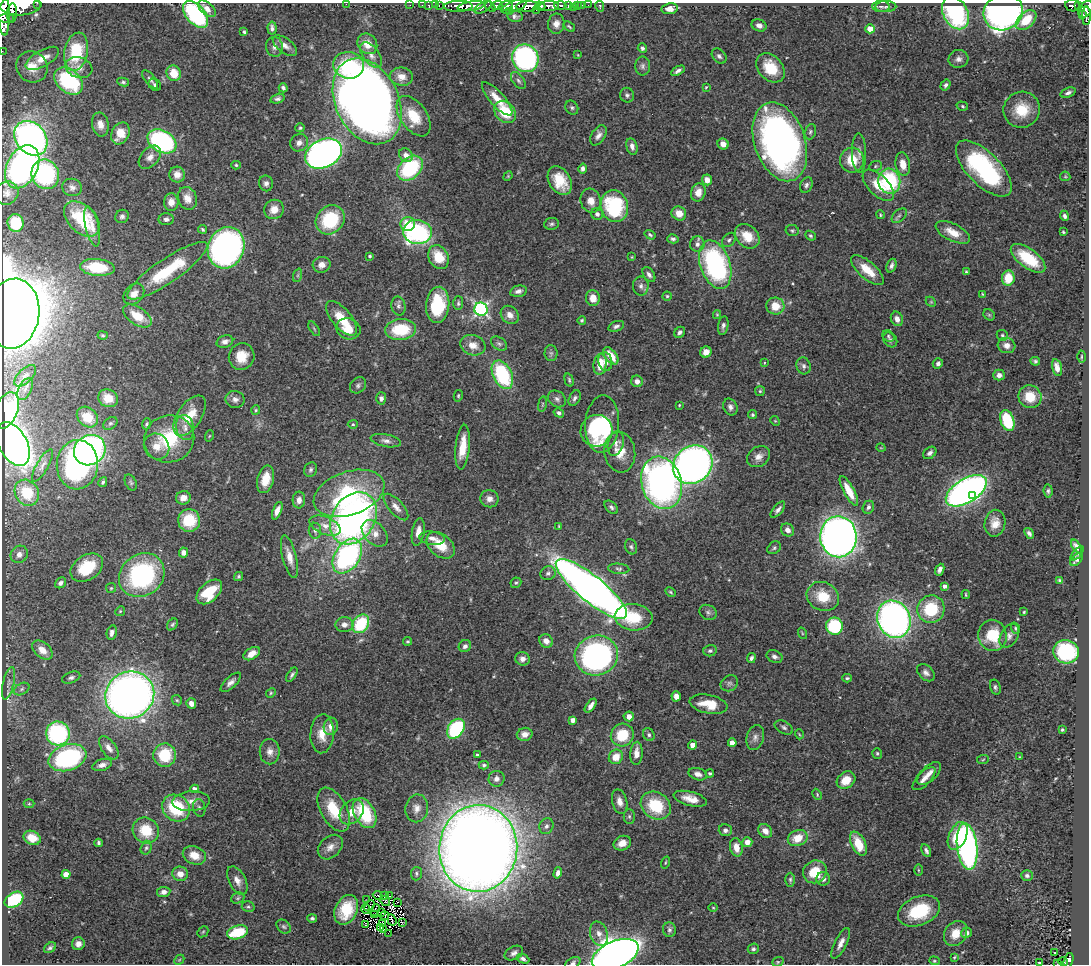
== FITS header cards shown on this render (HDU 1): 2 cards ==
NAXIS1  =                 1087
NAXIS2  =                  962

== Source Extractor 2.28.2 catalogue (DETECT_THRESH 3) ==
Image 1087 x 962 px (HDU 1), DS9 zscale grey, 1 PNG px = 1 image px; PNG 1091 x 966 px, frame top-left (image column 1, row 962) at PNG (2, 3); each listed source drawn as its Kron ellipse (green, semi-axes under 4 px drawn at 4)
Background 0.738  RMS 0.028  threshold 0.0841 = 3 sigma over >= 5 px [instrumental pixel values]
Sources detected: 488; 1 with non-positive FLUX_AUTO (blend fragments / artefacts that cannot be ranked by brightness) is neither listed nor drawn; the other 487 listed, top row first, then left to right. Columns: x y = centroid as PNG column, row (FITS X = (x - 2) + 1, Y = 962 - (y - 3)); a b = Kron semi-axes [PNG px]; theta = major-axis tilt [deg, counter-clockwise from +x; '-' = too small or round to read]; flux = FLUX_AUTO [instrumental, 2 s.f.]
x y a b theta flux
37 3 2 2 - 42
346 4 2 2 - 43
410 5 2 2 - 11
422 5 2 2 - 7.4
435 5 2 2 - 14
439 5 3 2 - 26
560 5 6 3 -2 190
578 5 3 3 - 36
582 5 2 2 - 8.4
588 5 2 2 - 11
1079 5 3 3 - 95
20 6 20 9 2 3800
429 6 4 3 - 45
458 6 14 5 1 1400
471 6 14 4 9 1300
490 6 7 3 -43 260
497 6 6 4 21 390
506 6 7 4 19 380
514 6 14 5 22 520
528 6 12 5 2 1500
540 6 5 3 - 520
549 6 10 5 -1 890
569 6 3 3 - 110
600 6 6 3 -77 21
881 6 9 5 -3 5.5
1072 6 7 5 -10 170
483 7 9 4 30 340
573 7 2 2 - 11
886 7 10 5 2 6
207 9 11 6 -41 13
670 9 8 5 10 11
1086 9 9 6 57 390
4 10 25 6 -87 2100
537 10 3 2 - 150
509 11 4 2 - 100
1003 12 20 18 25 760
12 13 10 5 86 910
956 13 17 12 -63 270
195 14 16 9 -49 250
1082 14 3 3 - 68
515 16 8 5 -10 5.9
1086 16 9 3 89 200
6 18 8 3 1 570
1026 20 12 7 43 47
556 24 10 8 80 13
759 25 7 5 -22 8.4
569 27 6 3 -38 2.5
272 28 6 4 -84 6.2
870 29 4 4 - 41
244 32 4 3 - 3.5
367 44 11 9 -52 25
285 46 14 7 -36 12
275 47 10 8 -80 8.4
642 48 5 4 - 5
2 51 2 2 - 7.7
76 52 19 11 78 100
371 55 15 8 -52 15
578 55 4 3 - 1.5
719 56 9 6 -48 6.2
42 58 19 8 29 25
525 58 14 13 - 390
958 59 10 9 - 9.5
348 65 15 13 -6 97
643 66 9 7 90 6.8
32 67 16 15 - 35
79 68 13 10 -19 18
770 68 16 12 -49 54
678 71 7 4 29 6.2
174 73 8 7 - 37
401 77 11 9 -8 17
150 79 11 5 -50 6.1
69 81 16 11 -41 180
518 81 10 5 -53 5.5
123 82 6 4 -10 3.4
155 85 6 5 - 4
945 85 6 4 55 4.6
706 87 4 3 - 1.8
283 88 4 4 - 4.2
1068 93 8 4 20 6.4
627 95 7 7 - 5.6
278 99 7 4 15 5.3
497 99 21 7 -49 30
367 101 45 31 -64 2600
962 106 6 4 -19 3.2
572 108 7 6 - 4.4
1022 110 18 18 - 55
505 112 12 9 -46 69
414 116 23 13 -55 51
100 124 12 8 -80 14
300 128 5 4 - 2.9
810 132 8 5 71 3.9
120 133 11 8 64 30
598 135 11 6 57 10
31 138 19 15 -49 780
162 141 15 10 -30 300
780 142 41 25 -72 870
299 143 9 8 - 9.6
723 144 6 5 - 14
632 146 8 5 -75 8.9
859 153 19 7 -89 13
324 154 19 14 26 990
406 155 7 6 - 13
150 157 13 9 46 13
852 160 12 12 - 44
903 164 12 7 -80 23
236 165 5 4 - 3
875 166 6 5 - 2.8
22 167 23 15 63 600
410 168 14 10 43 160
583 168 5 4 - 5.7
984 169 36 16 -45 250
45 174 15 13 -63 200
177 175 8 7 - 14
508 176 5 4 - 1.9
1065 176 5 5 - 2.5
707 180 5 5 - 12
560 181 15 10 -59 49
889 181 12 11 - 170
266 183 8 7 - 7.4
806 185 8 6 65 5.6
878 185 19 10 -45 38
72 187 10 8 -15 9.3
698 192 9 7 74 17
7 193 12 11 - 12
187 198 12 9 -70 17
591 201 12 10 -73 19
171 202 9 7 88 14
614 206 16 13 -75 170
274 209 10 9 - 21
679 213 7 6 - 22
597 214 6 6 - 6.5
880 215 4 3 - 2
122 216 7 6 - 5.3
899 216 9 5 43 5.4
1064 216 5 4 - 5.4
82 219 21 13 -45 88
166 219 8 6 1 6.3
330 220 15 13 46 110
16 223 9 8 - 64
408 224 7 7 - 40
552 224 7 6 - 4.3
92 226 20 6 -76 16
203 229 4 3 - 3.3
792 230 7 5 -11 3.4
417 232 14 12 -5 340
953 232 19 8 -27 28
1063 232 3 3 - 2.2
650 235 6 4 -32 3.6
747 236 14 10 -45 37
810 236 5 4 - 3.3
673 239 6 4 -15 4.6
729 240 8 5 51 4.8
697 244 8 7 - 9.3
226 248 21 18 70 690
370 256 3 3 - 3.7
438 257 12 9 -64 46
632 257 4 3 - 1.7
1028 258 20 9 -37 75
322 265 9 8 - 15
715 265 25 15 -71 340
891 266 7 4 69 6.1
97 267 17 8 -5 85
867 270 20 8 -41 36
167 271 48 12 34 120
966 272 4 3 - 2.5
649 274 8 5 -55 6.9
298 275 7 4 71 4
1008 278 7 6 - 45
641 286 9 8 - 8.1
518 291 8 5 13 7.7
134 294 12 9 47 18
982 294 4 3 - 1.9
667 296 4 4 - 2.7
593 298 8 7 - 19
931 302 6 4 -44 2.9
458 303 7 5 88 3.2
438 305 18 11 85 100
398 306 9 7 -79 6.4
775 306 9 8 - 33
481 309 7 6 - 410
13 314 35 26 83 5200
510 315 10 8 -48 15
717 315 4 4 - 1.9
989 315 6 5 - 2.8
137 316 16 8 -34 42
342 318 21 9 -50 43
897 319 7 6 - 13
582 320 4 3 - 2.8
616 326 8 5 18 5.1
723 326 9 5 81 5.8
314 329 8 3 -56 2.4
348 329 12 10 -21 29
401 330 16 10 6 83
680 332 6 5 - 5.7
103 335 5 4 - 2.8
1002 335 6 5 - 3.5
888 336 6 5 - 3
890 340 8 6 -50 5.2
225 342 8 6 18 8.5
499 344 9 6 -36 5.2
473 345 13 10 -18 19
1006 345 9 7 -15 11
706 352 6 5 - 13
551 353 8 6 -89 4.9
242 356 13 12 - 34
611 356 10 5 -52 31
1081 357 6 3 89 2.1
605 361 9 7 -78 11
1035 361 5 4 - 3.9
764 363 4 2 - 1.4
938 363 5 5 - 5.7
600 364 10 6 84 31
803 366 8 7 - 6.3
1057 367 8 5 -77 13
502 375 15 9 -64 160
999 375 6 5 - 7.7
25 376 13 7 44 10
569 380 7 4 -75 3
637 381 6 5 - 9.8
358 385 9 7 44 5.9
25 389 12 6 63 11
760 391 5 5 - 2.7
458 396 6 4 77 2.6
1030 397 12 11 - 43
108 398 10 8 -26 33
381 398 6 5 - 6.3
575 398 8 5 63 5.7
235 399 9 8 - 9.4
557 399 10 7 -36 7.3
542 404 8 4 81 2.7
679 405 3 2 - 1.7
730 407 9 6 -66 7.8
256 410 5 4 - 2.5
6 411 19 11 65 310
559 413 5 4 - 4.3
752 415 4 4 - 3.1
190 416 23 12 56 54
87 417 11 9 -42 48
775 421 5 4 - 2.2
1007 421 11 6 -71 79
110 423 8 5 37 4.5
147 424 5 4 - 3.4
353 424 5 4 - 2.9
602 424 28 17 86 160
185 428 13 8 -78 16
597 431 16 15 - 110
209 436 6 3 70 2
169 439 25 23 20 120
386 441 15 6 -10 9.5
616 443 13 7 76 10
13 444 23 14 -61 1600
157 446 13 12 - 22
463 447 22 7 84 38
881 448 5 3 - 1.3
90 450 16 14 34 720
620 452 20 15 -82 37
930 453 7 5 40 6.4
759 457 12 9 34 14
77 465 25 20 85 340
693 465 21 18 40 1200
42 466 18 6 60 10
311 470 7 6 - 4.9
265 479 14 8 76 33
103 482 5 3 - 3.6
131 482 8 5 -66 4
662 483 27 20 -74 760
849 491 16 5 -61 36
966 491 23 12 32 950
1048 491 7 4 -85 3.9
27 493 14 11 -56 52
349 493 36 21 19 180
973 495 4 3 - 46
183 498 7 6 - 14
489 499 9 8 - 11
299 500 8 6 85 12
396 507 16 7 -48 14
611 507 8 5 -46 5.3
868 507 7 5 68 5.9
778 510 10 4 50 6.7
277 511 9 4 69 13
353 518 28 21 56 850
189 520 11 11 - 66
995 523 13 10 80 20
325 526 16 8 -22 19
559 526 3 3 - 1.5
788 530 7 6 - 10
315 531 8 6 -83 5.6
418 532 14 6 81 18
375 533 15 10 -45 20
1029 533 6 3 -52 5.5
838 537 20 18 -87 1500
432 538 13 6 -7 12
441 545 16 10 -41 44
1076 546 8 4 -55 6.7
631 547 8 6 -69 4.3
774 548 7 5 38 3.9
183 553 5 4 - 8
1077 553 9 4 48 3.4
19 554 9 8 - 11
347 556 19 12 57 360
289 557 22 7 -76 21
1077 559 8 5 46 5.8
87 568 18 12 33 74
619 569 10 5 -4 5
940 570 6 4 66 9
548 573 7 7 - 5.6
142 575 24 20 39 270
238 577 5 4 - 3.2
1060 580 4 3 - 3.5
61 583 6 5 - 7.1
516 583 5 5 - 3.4
944 586 4 4 - 8.9
111 588 5 5 - 2.5
591 589 44 13 -39 2100
209 592 15 9 43 68
670 592 5 3 - 2.5
966 595 4 3 - 2.3
823 596 16 14 -28 51
931 609 14 13 - 92
120 611 5 4 - 2.3
708 612 9 7 -28 6
1024 612 3 2 - 2
634 617 19 13 -6 64
894 619 19 16 -66 900
172 624 6 4 51 3.3
361 624 10 7 53 110
344 625 9 7 5 11
834 626 8 8 - 120
1015 628 6 4 -73 2.8
112 633 7 5 77 8.6
802 633 6 3 -72 2.1
992 635 15 14 - 73
1009 636 13 8 59 11
407 641 4 4 - 2.5
546 641 7 6 - 11
465 646 6 6 - 7.2
42 650 11 7 -40 19
710 651 7 5 13 4.9
1066 652 13 11 -15 160
252 654 9 5 32 19
596 655 22 20 15 530
774 656 8 6 -23 6.3
751 658 5 4 - 5.1
523 659 7 7 - 9.2
926 673 10 7 -43 8.4
292 675 8 4 55 4.4
71 677 9 5 20 5.4
847 678 5 3 - 3.1
231 682 13 5 43 9.4
8 683 16 5 76 9.4
729 683 9 7 33 5.9
995 687 8 5 -74 4.3
22 689 8 5 28 5.8
271 693 5 4 - 2.6
130 695 25 23 28 1600
676 696 5 4 - 14
177 700 5 4 - 2.9
191 703 5 4 - 11
708 704 19 9 -11 40
591 706 8 4 53 9.2
629 716 5 5 - 15
573 720 4 4 - 12
331 726 9 7 77 15
784 728 10 6 -28 5.4
456 729 11 7 55 160
1062 730 3 3 - 2.7
58 733 12 12 - 240
322 734 19 11 87 31
525 734 8 6 13 13
799 734 5 3 - 1.6
622 735 12 11 - 60
649 735 7 5 -61 4.8
755 737 13 8 75 11
732 743 4 4 - 20
693 745 4 4 - 28
109 748 13 7 -54 13
270 752 12 10 -89 13
636 753 11 6 87 15
877 753 5 5 - 3
165 755 11 11 - 76
477 755 3 2 - 2.3
616 757 7 6 - 29
1019 757 3 2 - 1.3
67 758 19 13 18 270
983 760 6 4 5 2.4
102 765 10 5 16 9.7
484 765 5 4 - 3.6
710 773 4 3 - 2.7
698 774 9 6 -17 11
929 774 15 7 44 15
496 779 8 8 - 8.7
924 779 15 6 46 14
846 780 10 8 38 30
194 789 4 4 - 10
817 794 6 4 -66 2.4
690 799 17 7 -14 22
191 801 18 10 3 19
620 802 12 7 -75 13
29 804 5 3 - 2
656 806 16 13 -36 85
176 808 15 12 -36 110
199 808 9 6 -79 5.8
417 808 14 11 80 15
334 810 24 13 -61 62
352 812 14 10 50 23
365 813 16 10 -61 110
629 816 7 5 -90 3.7
546 826 8 7 - 6.1
146 830 14 12 -43 58
725 830 6 6 - 6.8
765 831 8 6 -45 14
958 836 15 9 66 63
32 838 9 6 -23 25
798 838 10 8 22 35
747 842 5 5 - 16
98 843 4 3 - 3.5
622 843 9 7 23 18
858 844 13 7 -64 49
967 846 23 10 -83 580
330 847 14 10 44 15
736 847 9 6 -78 20
146 848 7 5 73 3.9
478 848 43 39 86 5200
926 851 7 4 -61 4.8
194 855 12 9 -22 29
665 863 6 3 71 2.1
918 870 6 4 -89 2.5
815 872 12 11 - 51
558 873 6 4 73 7.4
66 874 4 4 - 30
180 874 8 7 - 17
416 874 7 5 83 4
1027 876 6 5 - 4.6
823 879 7 7 - 8
790 880 7 4 90 3.6
237 881 15 8 -61 15
164 892 7 5 8 10
378 895 5 2 - 2.1
385 896 4 2 - 2.2
390 896 2 2 - 6.3
238 898 7 5 23 3.8
367 899 2 2 - 1
14 900 10 7 33 120
385 901 6 3 -37 5
397 902 3 2 - 2.3
369 906 6 2 52 2.1
248 907 6 5 - 3.3
366 908 5 2 - 1.2
713 908 5 3 - 1.8
346 910 15 11 65 62
375 910 6 2 66 1.1
919 911 22 14 22 100
381 913 3 2 - 1.5
375 915 2 2 - 1.7
385 916 4 3 - 1.3
312 918 5 4 - 4
392 920 6 2 -69 2
402 923 3 2 - 2
382 924 4 2 - 0.4
365 925 3 2 - 1.4
284 927 8 6 -43 4.3
381 928 3 2 - 0.091
383 930 3 2 - 2
669 930 7 6 - 5.4
203 932 6 5 - 2.4
237 932 10 6 15 86
388 933 2 2 - 2.5
956 933 13 10 56 29
966 933 5 5 - 8.9
599 934 12 8 -72 14
841 943 17 6 63 14
78 944 6 6 - 11
50 948 7 4 38 4.1
753 949 5 5 - 3.9
514 953 10 6 26 7.6
1055 953 3 2 - 2.1
615 955 25 13 23 1900
954 957 4 3 - 1.9
523 959 6 4 -24 6.9
179 960 6 4 44 2.5
1069 960 8 4 71 150
934 961 5 4 - 2.5
778 962 6 4 21 2.6
1039 962 3 2 - 1.5
1063 962 5 3 - 41
573 963 8 5 28 5.3
1057 964 3 2 - 3
At the frame edge (FLAGS 8, measured only in part): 10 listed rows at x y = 37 3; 346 4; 20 6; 1086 9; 4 10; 2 51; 13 314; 615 955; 573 963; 1057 964
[1 non-positive-flux detection neither listed nor drawn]